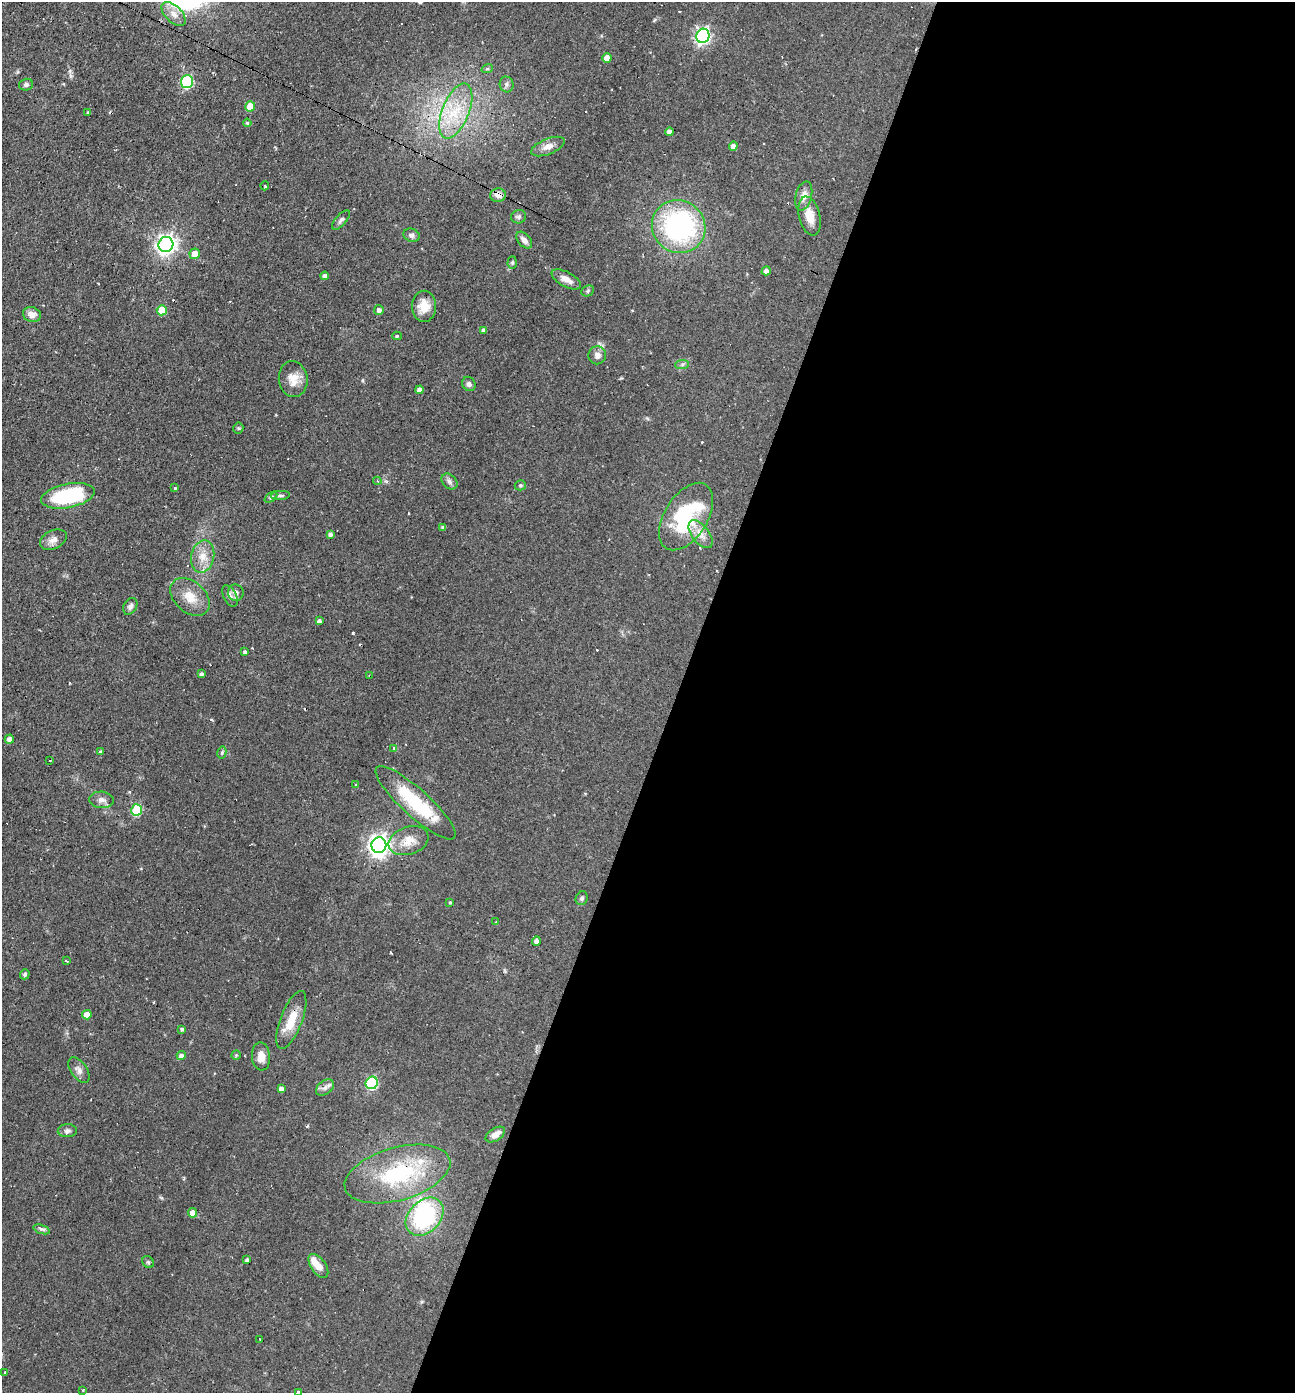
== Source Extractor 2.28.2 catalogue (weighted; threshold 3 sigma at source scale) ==
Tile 12 of 4 x 4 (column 4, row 3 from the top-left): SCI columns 4016-5308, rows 1392-2782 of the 5577 x 5563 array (HDU 1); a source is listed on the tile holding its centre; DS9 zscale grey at full resolution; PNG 1297 x 1395 px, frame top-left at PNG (2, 2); each listed source drawn as its Kron ellipse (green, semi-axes under 4 px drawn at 4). Shown black and unused: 48% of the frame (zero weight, under 2 of 3 exposures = <1% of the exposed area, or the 3 px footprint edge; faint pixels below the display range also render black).
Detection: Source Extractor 2.28.2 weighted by HDU 2 'WHT'; one run over the whole footprint, this tile lists its part. Background 0.0587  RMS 0.0051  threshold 0.0227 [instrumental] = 3 sigma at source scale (4.5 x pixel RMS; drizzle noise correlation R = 1.50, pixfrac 1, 0.05/0.05 arcsec/px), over >= 5 px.
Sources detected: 123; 1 inside a brighter object's white glare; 17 cosmic-ray / hot-pixel residue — neither listed nor drawn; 2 inside a brighter listed object's ellipse — not listed separately; the other 103 listed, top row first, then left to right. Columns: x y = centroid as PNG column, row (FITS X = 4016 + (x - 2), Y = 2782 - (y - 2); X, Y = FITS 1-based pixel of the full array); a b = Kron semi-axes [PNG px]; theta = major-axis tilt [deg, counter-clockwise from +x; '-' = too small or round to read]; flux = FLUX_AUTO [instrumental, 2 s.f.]
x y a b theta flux
174 14 15 8 -45 4
703 36 7 6 - 130
607 58 5 4 - 4.5
487 69 6 4 18 0.7
187 82 6 6 - 43
507 84 8 7 - 1.5
26 85 7 6 - 1.2
250 106 5 5 - 8.8
456 111 29 13 68 18
88 113 4 3 - 0.6
247 123 4 4 - 0.72
670 132 4 4 - 2.6
733 146 4 4 - 2.6
548 147 18 7 22 3.7
265 186 4 3 - 0.95
498 195 7 6 - 3.4
804 196 15 8 75 4.2
810 216 20 10 -76 7.3
519 217 7 6 - 1.3
341 220 12 5 48 1.5
679 227 27 26 - 87
412 235 8 6 -19 1.6
524 240 10 6 -48 2.7
166 244 8 7 - 250
195 254 5 5 - 5.9
512 262 6 4 88 0.84
766 271 5 4 - 2.3
325 276 4 4 - 2.2
566 279 16 7 -29 4.2
588 291 6 5 - 0.86
424 306 15 12 89 7.6
162 310 5 5 - 14
379 310 5 5 - 1.8
32 315 9 7 -20 3.6
484 330 4 4 - 1.6
397 336 5 4 - 0.66
597 355 9 9 - 2.7
682 364 7 4 2 1.1
293 379 18 14 -82 6.6
469 384 7 6 - 1.5
419 390 4 4 - 3.1
238 428 5 5 - 0.66
377 481 4 4 - 0.59
449 481 9 6 -46 1.7
520 485 6 5 - 0.78
175 488 3 2 - 0.61
280 495 9 4 5 1.2
68 496 27 12 11 43
271 497 7 3 37 0.73
686 517 37 21 58 47
443 528 4 3 - 1.2
330 534 4 4 - 1.5
700 534 16 8 -52 4.8
53 540 14 9 25 3.3
203 556 16 11 77 6.6
236 593 8 8 - 2.2
230 596 12 6 -63 2.3
190 597 22 15 -41 8.6
130 606 9 6 61 1.6
319 621 4 4 - 1.6
245 652 3 3 - 0.94
201 674 4 3 - 1.1
370 676 3 2 - 0.4
9 739 5 4 - 2.3
394 748 4 4 - 0.88
100 751 4 3 - 0.68
222 752 6 4 78 0.73
50 761 3 2 - 0.39
356 784 2 2 - 0.58
101 800 12 8 -5 2.7
415 803 52 13 -42 31
137 810 6 5 - 35
408 841 21 13 19 7.9
379 845 8 7 - 300
582 898 7 6 - 1.1
450 902 4 3 - 0.58
496 922 3 3 - 0.45
536 941 5 4 - 1.6
66 961 4 2 - 1.2
25 974 5 4 - 0.85
87 1015 5 4 - 5.3
291 1020 31 11 69 11
182 1029 4 3 - 0.8
236 1055 4 4 - 0.59
181 1056 4 4 - 1.7
261 1056 14 9 -85 4.5
79 1070 14 8 -55 2.6
372 1083 6 6 - 51
281 1088 4 4 - 1.8
325 1088 10 6 37 2.1
67 1131 9 6 2 1.7
495 1134 11 6 33 3.4
397 1174 54 26 16 42
193 1213 5 4 - 4.6
425 1217 22 16 45 45
41 1229 8 4 -18 1.1
247 1260 4 4 - 1.4
148 1262 6 5 - 0.84
318 1266 13 7 -55 4
260 1339 3 2 - 0.44
5 1373 4 3 - 0.43
83 1390 2 2 - 0.48
299 1392 3 3 - 1.2
Overlapping masked pixels (flux is a lower limit): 2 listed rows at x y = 498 195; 370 676
Isophote crosses this tile's border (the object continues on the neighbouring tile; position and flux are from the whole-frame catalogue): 1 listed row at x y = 299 1392